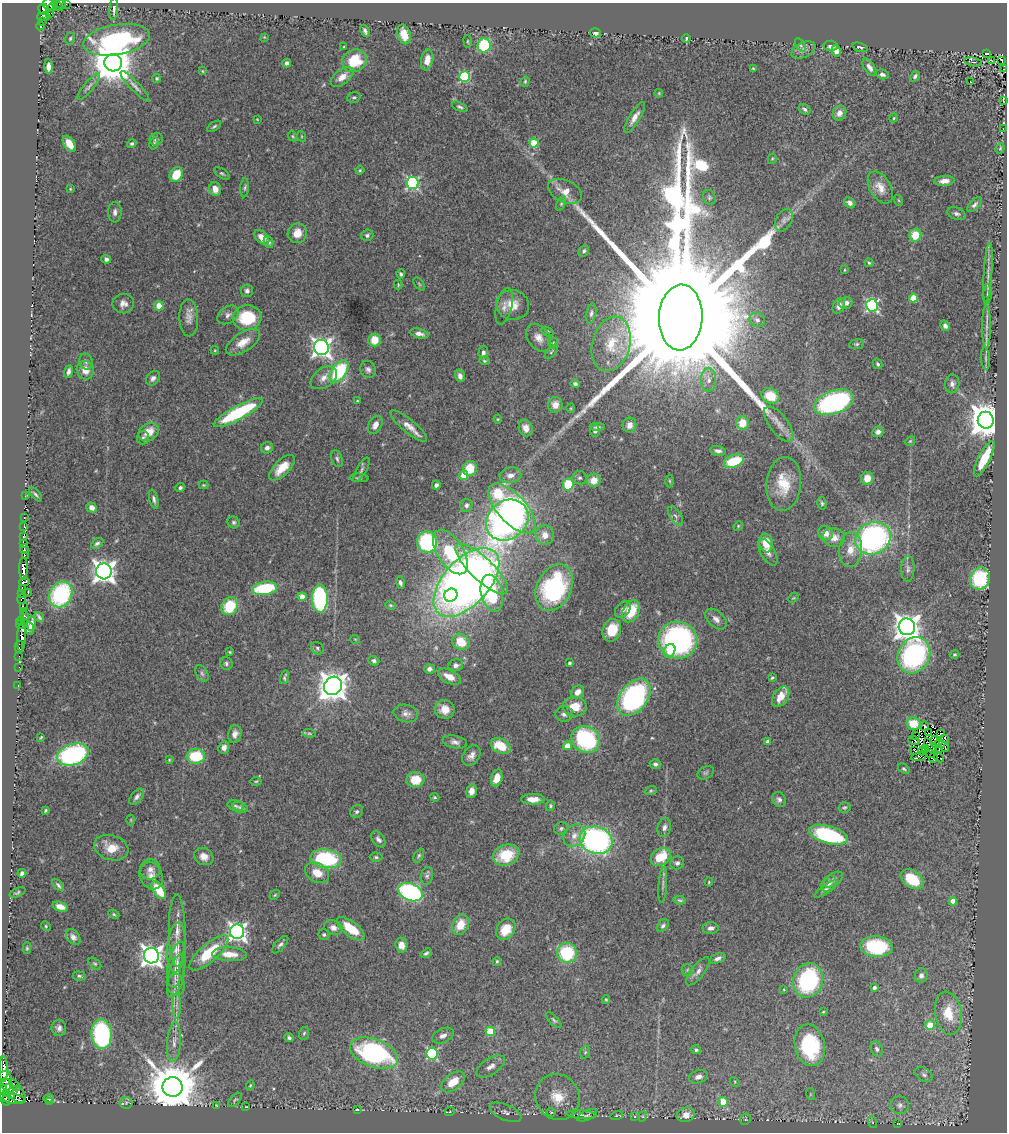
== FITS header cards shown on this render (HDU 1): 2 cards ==
NAXIS1  =                 1005
NAXIS2  =                 1130

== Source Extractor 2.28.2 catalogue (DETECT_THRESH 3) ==
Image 1005 x 1130 px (HDU 1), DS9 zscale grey, 1 PNG px = 1 image px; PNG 1009 x 1134 px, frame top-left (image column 1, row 1130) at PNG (2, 3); each listed source drawn as its Kron ellipse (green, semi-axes under 4 px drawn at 4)
Background 0.712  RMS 0.045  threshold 0.135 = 3 sigma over >= 5 px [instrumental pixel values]
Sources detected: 459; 6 with non-positive FLUX_AUTO (blend fragments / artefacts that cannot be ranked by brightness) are neither listed nor drawn; the other 453 listed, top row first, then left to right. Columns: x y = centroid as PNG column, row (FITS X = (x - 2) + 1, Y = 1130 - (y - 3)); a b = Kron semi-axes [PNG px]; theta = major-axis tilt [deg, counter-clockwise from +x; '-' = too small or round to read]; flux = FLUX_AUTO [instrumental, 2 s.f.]
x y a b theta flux
49 4 6 5 - 99
66 4 2 2 - 4.9
61 5 5 3 - 28
57 6 7 3 -41 69
53 7 4 3 - 120
44 9 6 5 - 260
114 9 11 3 86 11
50 13 4 2 - 4.6
43 17 6 3 10 92
43 22 3 2 - 13
40 26 4 3 - 15
365 31 6 3 -66 8.3
596 33 5 4 - 9.4
404 34 10 6 -73 47
264 37 4 3 - 2.3
686 38 4 3 - 5.3
70 39 6 4 74 4.9
117 40 34 15 10 470
468 41 6 3 -82 3.5
484 45 7 6 - 220
800 45 7 4 -55 4.8
831 46 7 5 -3 13
344 47 4 3 - 3.1
860 47 8 3 -15 5.2
803 50 13 7 26 16
836 51 6 4 -79 22
987 53 4 2 - 3.1
427 60 10 6 80 29
991 60 4 2 - 2.8
354 61 12 11 - 110
1002 61 4 2 - 2
973 62 9 4 -11 3.7
113 63 9 8 - 12000
287 63 4 4 - 9.7
48 66 7 4 -89 19
869 67 10 5 -56 15
753 68 3 2 - 3.1
1003 69 2 2 - 4.9
202 71 3 3 - 2.5
882 74 7 4 -15 9.5
915 76 6 4 57 7.8
342 77 13 7 39 34
465 77 5 5 - 280
157 78 4 4 - 4
525 81 5 4 - 3.9
970 82 3 2 - 4.7
135 86 20 4 -47 14
89 87 16 5 50 12
659 93 4 3 - 2.9
354 97 7 5 19 5.8
1003 100 3 2 - 2.2
460 107 8 4 -25 6.8
805 109 6 4 -36 6.8
839 113 7 6 - 19
634 118 18 5 58 22
894 118 4 3 - 3.3
257 119 3 2 - 2.1
214 126 8 4 34 5.4
1003 129 2 2 - 1.9
293 136 5 4 - 3.8
301 136 5 3 - 2.8
156 139 7 6 - 7.1
154 143 6 4 76 6.8
534 143 4 4 - 120
69 144 9 5 -57 36
132 144 5 4 - 6.3
1000 148 5 4 - 4
772 159 5 4 - 3.1
360 170 4 4 - 3.9
222 173 9 4 -36 5.5
176 175 8 6 56 68
944 181 10 5 6 19
412 183 6 6 - 470
880 187 18 10 -61 34
245 188 9 3 86 5.1
70 189 4 3 - 2.9
215 189 7 5 -76 27
565 191 18 11 -24 44
709 197 7 6 - 7.1
898 200 5 3 - 2.6
561 203 8 4 66 4.8
850 203 6 5 - 12
974 205 9 4 47 8.5
115 212 10 6 87 13
956 214 9 6 -19 9.3
784 220 12 8 63 15
297 233 10 9 - 39
367 235 6 5 - 6.8
915 235 6 6 - 58
262 237 9 5 -43 25
269 242 6 4 -64 7.8
584 251 6 4 62 6.1
106 259 5 4 - 9.3
869 263 5 3 - 3.6
844 270 4 2 - 2.3
988 273 30 3 86 18
401 274 4 4 - 5.4
419 284 7 4 -54 4.6
398 285 5 4 - 3.2
247 291 6 6 - 11
987 294 9 4 86 8.2
913 298 4 4 - 66
846 303 7 5 13 12
123 304 11 9 3 19
512 305 16 15 - 53
872 305 6 6 - 500
159 306 5 4 - 43
504 306 19 8 77 22
839 306 8 5 64 20
591 313 10 5 80 8.8
228 315 12 8 34 15
681 317 33 22 87 300000
189 318 18 9 -88 24
247 318 14 12 3 140
757 320 8 7 - 12
945 326 6 4 -59 10
986 327 21 4 -90 17
547 332 6 4 -17 4.5
419 334 9 4 -13 15
538 338 15 10 -53 28
374 340 6 6 - 52
243 342 19 9 33 43
553 343 5 5 - 4.3
611 344 28 19 75 110
857 344 7 5 8 5.4
321 348 7 7 - 1600
215 350 4 3 - 2.7
551 352 9 3 49 3.9
483 353 6 5 - 8.9
986 358 11 4 -87 6.9
484 361 5 4 - 4
86 362 8 6 -74 9.7
877 364 5 4 - 5.9
368 369 9 7 -69 12
85 370 9 8 - 36
69 371 6 4 71 11
339 371 12 7 54 230
460 376 6 5 - 16
153 378 8 6 48 12
324 378 15 9 36 27
709 380 12 7 90 19
575 384 5 4 - 6.7
952 384 9 7 88 13
771 396 9 7 -26 76
357 401 4 3 - 2.7
834 402 21 11 19 630
555 405 8 7 - 27
571 408 5 3 - 2.5
238 413 27 7 28 280
498 419 4 4 - 2.7
986 420 8 8 - 7300
742 423 7 6 - 55
779 424 21 9 -53 32
375 425 10 6 61 22
629 425 7 6 - 23
409 426 23 6 -40 31
598 427 8 4 0 7.6
526 428 8 7 - 25
595 431 6 4 -86 10
148 432 11 8 33 48
878 432 6 5 - 15
143 438 6 6 - 6.8
910 441 5 4 - 3.9
267 448 6 5 - 12
718 451 8 5 -8 12
337 459 8 5 -71 7
984 459 19 6 63 120
734 461 10 6 20 140
282 468 16 7 44 54
470 468 7 7 - 74
361 470 14 5 59 9.3
464 475 4 4 - 74
510 475 11 8 8 21
359 478 9 4 -4 6.2
580 478 7 6 - 7.9
867 478 6 6 - 40
594 480 7 6 - 42
670 481 6 4 -88 3.7
568 484 6 5 - 110
784 484 27 17 84 91
203 485 5 4 - 3.1
436 485 4 4 - 8.6
180 488 5 4 - 7.1
35 494 8 4 -51 5.7
25 496 3 2 - 5.5
154 499 10 4 -76 8.4
822 503 6 4 -78 5
466 505 6 6 - 11
92 508 5 4 - 18
512 508 31 14 -47 760
675 516 11 5 -55 10
24 518 3 2 - 15
507 520 23 19 39 1100
234 522 6 5 - 7
738 526 5 4 - 3.1
24 527 3 2 - 100
826 533 8 7 - 25
545 535 10 9 - 25
23 536 4 2 - 29
834 538 11 9 -9 31
873 538 18 15 29 780
427 542 10 10 - 330
97 543 6 4 31 7.8
766 543 9 6 -82 52
23 544 3 3 - 130
24 549 5 2 - 21
850 549 17 11 85 43
450 552 25 13 -57 230
768 552 15 7 -59 17
25 555 3 2 - 79
23 569 11 4 -89 1100
482 569 34 11 -44 340
908 569 13 6 87 12
104 571 8 8 - 2400
980 578 11 9 65 200
24 582 5 4 - 290
466 582 42 22 47 2700
400 583 6 4 -73 9.1
22 588 3 2 - 8.7
265 588 12 6 10 220
554 588 24 17 64 370
21 593 3 2 - 14
28 593 3 2 - 28
492 593 19 10 -77 230
61 595 13 11 62 320
451 595 7 6 - 82
302 597 4 4 - 33
793 598 6 4 42 3.7
21 599 5 3 - 190
320 599 14 8 -90 440
391 605 5 4 - 3.9
230 606 9 8 - 130
24 607 3 3 - 52
623 609 9 6 48 13
23 611 3 2 - 16
631 611 12 8 62 92
24 615 3 2 - 20
39 617 5 3 - 5.4
716 619 12 8 -42 18
21 621 4 3 - 310
31 623 7 4 84 13
21 625 4 3 - 330
907 627 8 8 - 3800
29 628 6 4 -83 17
612 630 11 9 71 72
21 636 15 4 86 290
355 639 5 3 - 2.3
678 640 19 18 - 650
461 642 9 7 -33 66
19 647 6 2 -88 30
317 648 7 5 -39 6.7
670 651 7 5 64 28
230 652 3 3 - 3.4
954 654 5 4 - 3.3
914 655 19 16 62 540
19 656 2 2 - 2
374 661 5 4 - 7.9
226 663 6 6 - 7.4
569 663 3 3 - 5.7
455 665 7 6 - 12
19 667 2 2 - 21
429 669 5 5 - 12
202 673 9 5 -63 7.5
284 677 7 3 75 5.5
449 677 12 6 -27 32
772 677 3 3 - 4.5
18 685 2 2 - 10
333 686 10 8 45 4200
577 692 7 5 42 24
634 697 21 13 53 640
781 697 11 7 56 45
575 707 12 10 -6 58
445 709 10 9 - 33
406 713 12 8 -14 16
564 714 9 7 5 14
914 723 7 6 - 57
925 726 5 2 - 2.3
309 733 6 4 -5 3.9
928 733 3 2 - 0.68
941 733 3 2 - 1.3
235 734 9 6 76 17
915 736 3 2 - 4.8
41 737 3 2 - 2.5
586 739 15 13 -35 330
945 739 4 2 - 9
914 740 5 4 - 1.3
768 741 4 4 - 14
455 742 12 6 -11 13
935 742 6 4 -64 5.8
940 744 5 3 - 6.1
501 746 10 7 -27 72
567 746 4 4 - 55
930 746 8 3 -60 3.6
224 747 6 5 - 15
945 747 5 2 - 7.7
926 749 3 2 - 3.5
939 749 3 2 - 3.5
914 750 4 2 - 1.1
922 751 4 3 - 6.9
930 754 4 2 - 2.7
73 755 16 10 18 500
471 755 11 8 55 17
196 756 9 7 8 130
919 757 8 3 9 9.2
933 758 5 2 - 6.4
939 758 5 2 - 0.043
169 760 4 4 - 3.1
655 764 5 5 - 7.5
904 769 6 4 -35 4.6
705 773 9 6 29 7
497 778 8 5 72 35
416 780 9 7 3 68
256 781 5 3 - 3.2
471 791 7 5 78 17
651 791 6 4 19 4.5
137 797 9 5 50 11
435 797 4 3 - 3.6
533 799 12 5 -1 26
779 800 8 6 -62 10
236 806 8 5 -14 6.6
550 806 5 4 - 4.7
240 807 8 5 -20 7.3
844 808 6 5 - 5.1
45 810 3 3 - 3.9
357 812 7 5 44 7.9
131 820 5 3 - 2.7
664 827 9 6 73 13
561 828 7 6 - 7.1
574 835 12 10 50 29
828 835 20 9 -16 320
378 839 9 5 -52 10
596 840 17 13 -17 890
111 848 17 12 -18 50
506 855 14 10 21 110
204 856 10 8 -30 23
419 856 7 4 64 5.7
376 857 6 4 -1 5.2
661 857 10 8 34 95
326 859 16 9 -7 300
677 863 7 6 - 9.1
150 869 10 10 - 18
22 873 4 4 - 7.6
317 873 13 9 -30 44
151 876 14 11 -65 27
427 876 9 6 78 8.5
912 879 12 8 -35 110
833 880 11 6 33 12
709 882 4 4 - 3
829 884 9 7 57 11
58 885 7 4 -49 6.4
663 885 18 3 86 9.8
826 889 13 4 35 9.1
159 890 10 5 -56 100
18 892 8 4 23 4.6
411 892 13 8 -21 540
275 895 6 4 45 4
680 900 6 4 -8 5
953 901 4 4 - 38
60 907 8 5 -20 24
114 914 6 4 -24 4.8
460 925 10 8 65 57
46 926 5 4 - 4
663 926 7 5 49 7.4
333 928 9 7 -23 19
711 928 8 6 3 13
351 929 17 7 -37 83
506 929 11 9 55 66
177 931 36 8 -89 48
237 932 7 7 - 1400
324 935 5 5 - 5.2
73 937 8 6 -54 14
280 945 11 5 48 8.8
401 945 7 6 - 26
176 947 25 9 86 43
876 947 16 10 -4 230
27 948 6 4 -90 4.4
209 953 24 9 41 120
426 953 6 4 36 5.8
567 953 10 9 - 190
230 954 17 7 -4 40
152 956 8 7 - 2200
718 958 8 4 22 11
497 961 4 3 - 4
95 964 7 4 -39 5.3
177 965 23 8 79 34
687 970 6 5 - 5.2
698 971 17 6 52 19
921 975 7 6 - 12
79 976 6 4 -9 5.9
176 976 22 7 77 28
808 980 17 14 70 320
176 985 11 9 -80 19
874 987 4 3 - 9.7
784 990 4 3 - 2.2
606 999 4 4 - 3
177 1005 13 4 -90 12
823 1012 4 3 - 3.1
948 1013 22 13 -81 79
554 1020 10 4 -48 6.3
930 1025 5 4 - 110
59 1028 8 7 - 13
490 1031 5 4 - 120
304 1033 6 5 - 5.1
102 1034 15 10 -85 370
443 1036 11 7 25 17
289 1037 5 4 - 7.4
174 1042 20 7 86 23
810 1045 21 15 -78 270
877 1049 8 5 -65 9
696 1050 5 4 - 8.5
585 1052 6 5 - 4.6
374 1053 25 14 -20 550
432 1053 6 5 - 320
491 1066 16 8 33 25
4 1069 13 4 -90 570
924 1075 10 6 -32 9
698 1077 10 6 17 18
5 1078 7 6 - 850
453 1082 13 8 38 72
735 1082 5 4 - 3.5
15 1085 6 3 -43 67
250 1085 5 4 - 3.6
8 1086 8 5 -57 610
173 1087 10 10 - 20000
3 1089 5 3 - 320
7 1093 4 3 - 650
17 1094 9 7 -44 720
810 1094 6 4 -72 3
12 1095 4 3 - 440
557 1097 23 22 - 94
49 1098 5 4 - 8.4
5 1099 7 4 -61 160
14 1099 11 4 -6 1200
235 1100 8 4 47 5
50 1102 3 2 - 11
723 1102 5 4 - 92
126 1103 6 6 - 6.3
216 1105 3 2 - 2.3
900 1105 9 8 - 13
246 1107 3 2 - 1.4
357 1110 4 2 - 2.2
450 1111 5 3 - 2.8
506 1112 17 8 -23 20
551 1112 4 3 - 3.3
581 1115 15 3 -4 7.3
587 1115 11 5 23 6.9
617 1115 6 2 15 2.9
686 1115 9 7 17 32
643 1116 5 3 - 2.9
635 1117 4 3 - 2.8
745 1119 6 5 - 4.4
872 1122 6 4 -70 4
898 1124 3 2 - 1.4
At the frame edge (FLAGS 8, measured only in part): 3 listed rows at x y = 49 4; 66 4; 3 1089
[6 non-positive-flux detections neither listed nor drawn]